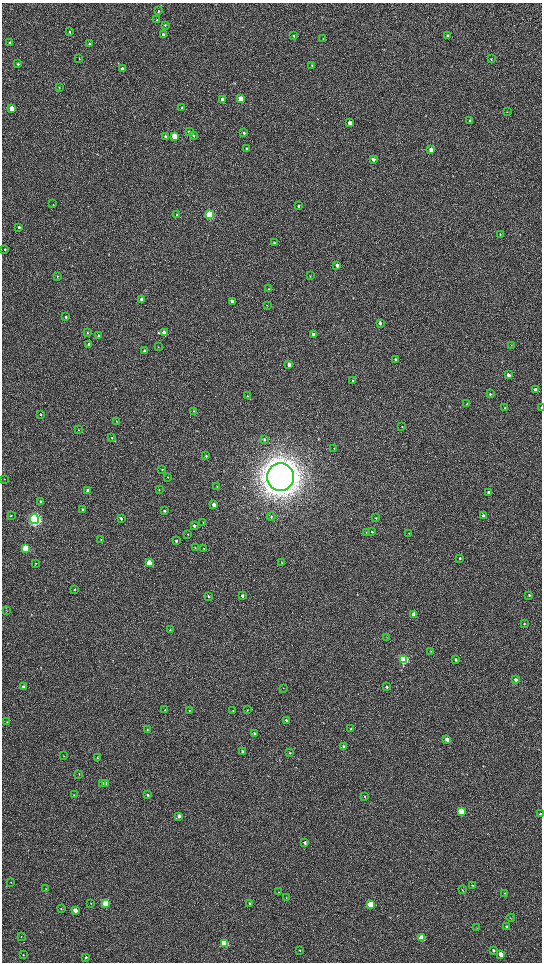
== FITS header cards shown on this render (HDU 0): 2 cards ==
NAXIS1  =                 1080 / length of data axis 1
NAXIS2  =                 1920 / length of data axis 2

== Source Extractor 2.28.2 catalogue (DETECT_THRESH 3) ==
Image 1080 x 1920 px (HDU 0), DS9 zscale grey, zoomed out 1/2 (1 PNG px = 2 x 2 image px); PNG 544 x 964 px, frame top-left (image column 1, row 1919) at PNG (2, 3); each listed source drawn as its Kron ellipse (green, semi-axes under 4 px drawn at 4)
Background 540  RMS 41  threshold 124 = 3 sigma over >= 5 px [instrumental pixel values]
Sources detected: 176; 3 cannot appear on this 1/2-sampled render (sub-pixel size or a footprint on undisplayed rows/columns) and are neither listed nor drawn; the other 173 listed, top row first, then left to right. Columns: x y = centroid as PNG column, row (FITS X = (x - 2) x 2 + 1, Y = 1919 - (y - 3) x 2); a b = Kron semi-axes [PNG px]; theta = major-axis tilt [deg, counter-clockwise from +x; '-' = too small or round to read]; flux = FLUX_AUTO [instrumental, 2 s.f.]
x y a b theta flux
159 11 3 3 - 6.5e+03
157 20 3 3 - 5.8e+03
165 25 4 2 - 5.7e+03
70 32 3 2 - 6.6e+03
163 35 3 3 - 2.4e+04
447 35 4 3 - 7.0e+03
294 36 3 3 - 8.6e+03
323 38 2 2 - 4.4e+03
10 43 3 3 - 8.6e+03
89 44 3 3 - 9.4e+03
79 58 4 2 - 4.0e+03
491 59 3 2 - 3.7e+03
18 64 3 3 - 9.3e+03
312 65 3 3 - 5.6e+03
122 69 3 3 - 3.2e+04
59 88 3 2 - 3.0e+03
222 99 3 3 - 2.3e+04
240 99 3 3 - 1.4e+05
11 108 3 3 - 1.1e+05
182 108 3 3 - 8.6e+03
507 112 3 2 - 3.1e+03
470 120 3 3 - 1.2e+04
350 123 3 3 - 9.6e+04
189 132 4 3 - 1.3e+04
244 133 3 3 - 1.2e+04
194 135 4 3 - 7.1e+03
165 136 3 3 - 1.1e+04
174 136 3 3 - 2.6e+05
247 149 3 2 - 9.1e+03
431 149 3 3 - 5.5e+04
373 159 3 2 - 3.2e+04
53 204 3 2 - 2.5e+03
298 206 3 3 - 1.0e+04
177 215 3 3 - 9.9e+03
210 215 4 3 - 8.4e+05
19 227 3 3 - 1.8e+04
500 234 3 2 - 6.0e+03
274 243 3 2 - 9.2e+03
5 250 3 3 - 6.7e+03
337 265 3 3 - 2.4e+04
57 276 3 2 - 4.9e+03
310 276 3 2 - 4.0e+03
268 289 3 3 - 6.3e+03
142 299 3 3 - 3.4e+04
232 301 3 3 - 2.8e+04
267 305 3 2 - 3.6e+03
66 317 3 3 - 1.1e+04
380 323 3 3 - 2.1e+04
87 332 3 2 - 5.1e+03
164 333 3 3 - 1.1e+05
313 334 3 3 - 2.9e+04
98 336 3 3 - 1.1e+04
89 344 3 3 - 1.1e+04
511 345 3 2 - 3.8e+03
158 347 3 2 - 2.9e+03
144 351 3 3 - 9.8e+03
395 359 3 3 - 1.1e+04
289 364 3 3 - 4.3e+04
508 375 3 3 - 4.2e+04
352 380 4 2 - 6.2e+03
535 389 3 3 - 2.3e+04
490 394 3 2 - 1.1e+04
247 396 3 2 - 3.7e+03
467 404 3 2 - 5.1e+03
505 408 4 3 - 8.4e+03
541 408 3 1 - 3.9e+03
194 411 3 3 - 8.3e+03
41 415 2 2 - 5.2e+03
116 421 3 2 - 4.7e+03
402 427 3 2 - 4.1e+03
78 430 3 2 - 3.7e+03
112 438 4 3 - 6.7e+03
264 440 4 3 - 9.2e+03
334 448 2 2 - 3.8e+03
206 456 4 3 - 7.6e+03
162 470 3 2 - 4.3e+03
168 477 3 2 - 4.8e+03
280 477 14 13 - 1.9e+07
4 479 2 2 - 2.5e+03
217 486 3 3 - 5.8e+03
159 490 3 2 - 3.5e+03
88 491 3 3 - 7.4e+04
489 492 3 3 - 2.2e+04
40 501 3 3 - 1.6e+04
214 505 3 3 - 6.1e+04
83 509 3 2 - 9.1e+03
164 511 3 3 - 1.0e+04
11 516 2 2 - 4.9e+03
483 516 3 3 - 2.8e+04
271 517 4 3 - 6.9e+03
121 518 3 3 - 1.2e+04
376 518 3 2 - 4.0e+03
34 519 5 4 - 2.4e+06
203 522 3 2 - 3.8e+03
194 526 4 3 - 1.9e+04
366 532 3 2 - 4.2e+03
372 532 3 2 - 5.2e+03
409 533 3 2 - 3.6e+03
188 534 3 2 - 4.0e+03
101 540 3 2 - 4.0e+03
176 541 3 3 - 1.1e+04
25 548 3 3 - 4.1e+05
195 548 4 2 - 5.0e+03
204 548 3 2 - 3.9e+03
460 558 3 3 - 9.7e+03
149 563 3 3 - 1.8e+05
282 563 3 2 - 4.3e+03
35 564 3 2 - 4.3e+03
75 589 3 2 - 7.1e+03
529 595 3 3 - 8.2e+03
208 596 3 2 - 7.4e+03
242 596 3 3 - 1.4e+04
7 610 3 2 - 3.6e+03
414 614 3 3 - 5.9e+04
524 624 3 3 - 6.2e+03
170 630 3 2 - 4.3e+03
386 637 3 2 - 2.5e+03
431 651 3 2 - 3.9e+03
404 659 4 3 - 8.6e+05
456 659 3 2 - 1.1e+04
515 679 3 3 - 2.1e+04
23 687 3 3 - 2.3e+04
386 687 3 3 - 1.5e+04
283 688 2 2 - 2.2e+03
165 710 3 2 - 4.8e+03
189 710 2 2 - 3.5e+03
247 710 3 2 - 2.3e+03
233 711 3 2 - 5.2e+03
286 720 3 3 - 2.1e+04
7 722 3 2 - 4.1e+03
147 729 3 2 - 6.3e+03
351 729 3 2 - 6.0e+03
254 733 3 2 - 1.1e+04
447 739 3 3 - 6.9e+04
344 747 3 3 - 1.8e+04
243 751 3 3 - 1.6e+04
290 753 4 3 - 8.0e+03
64 756 3 2 - 3.7e+03
97 757 3 2 - 5.7e+03
79 774 2 2 - 3.8e+03
103 783 3 3 - 4.7e+04
106 783 3 3 - 1.2e+04
74 795 3 2 - 2.7e+03
147 795 3 2 - 1.1e+04
365 796 3 2 - 6.3e+03
461 812 4 3 - 4.3e+05
541 814 2 2 - 1.1e+04
179 816 3 3 - 3.3e+04
305 842 3 2 - 1.8e+04
11 882 2 2 - 3.2e+03
472 885 3 2 - 5.0e+03
46 888 3 2 - 4.4e+03
462 890 3 2 - 3.4e+03
279 892 3 2 - 3.8e+03
505 893 3 2 - 5.3e+03
286 898 4 2 - 3.7e+03
91 903 2 2 - 3.6e+03
106 903 3 3 - 4.2e+05
250 903 3 2 - 1.5e+04
371 904 3 3 - 4.0e+05
61 909 3 2 - 3.9e+03
75 910 3 3 - 1.1e+05
511 918 4 2 - 3.5e+03
507 927 4 3 - 1.2e+04
477 928 3 2 - 3.4e+03
21 937 3 2 - 3.9e+03
422 938 4 3 - 2.4e+05
224 943 3 3 - 5.8e+05
300 950 3 2 - 4.1e+03
493 950 3 3 - 1.1e+04
501 954 4 3 - 7.0e+04
23 955 3 2 - 4.6e+03
86 957 3 3 - 8.6e+03
At the frame edge (FLAGS 8, measured only in part): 2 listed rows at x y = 541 408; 541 814
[3 sub-pixel or undisplayed-footprint detections neither listed nor drawn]